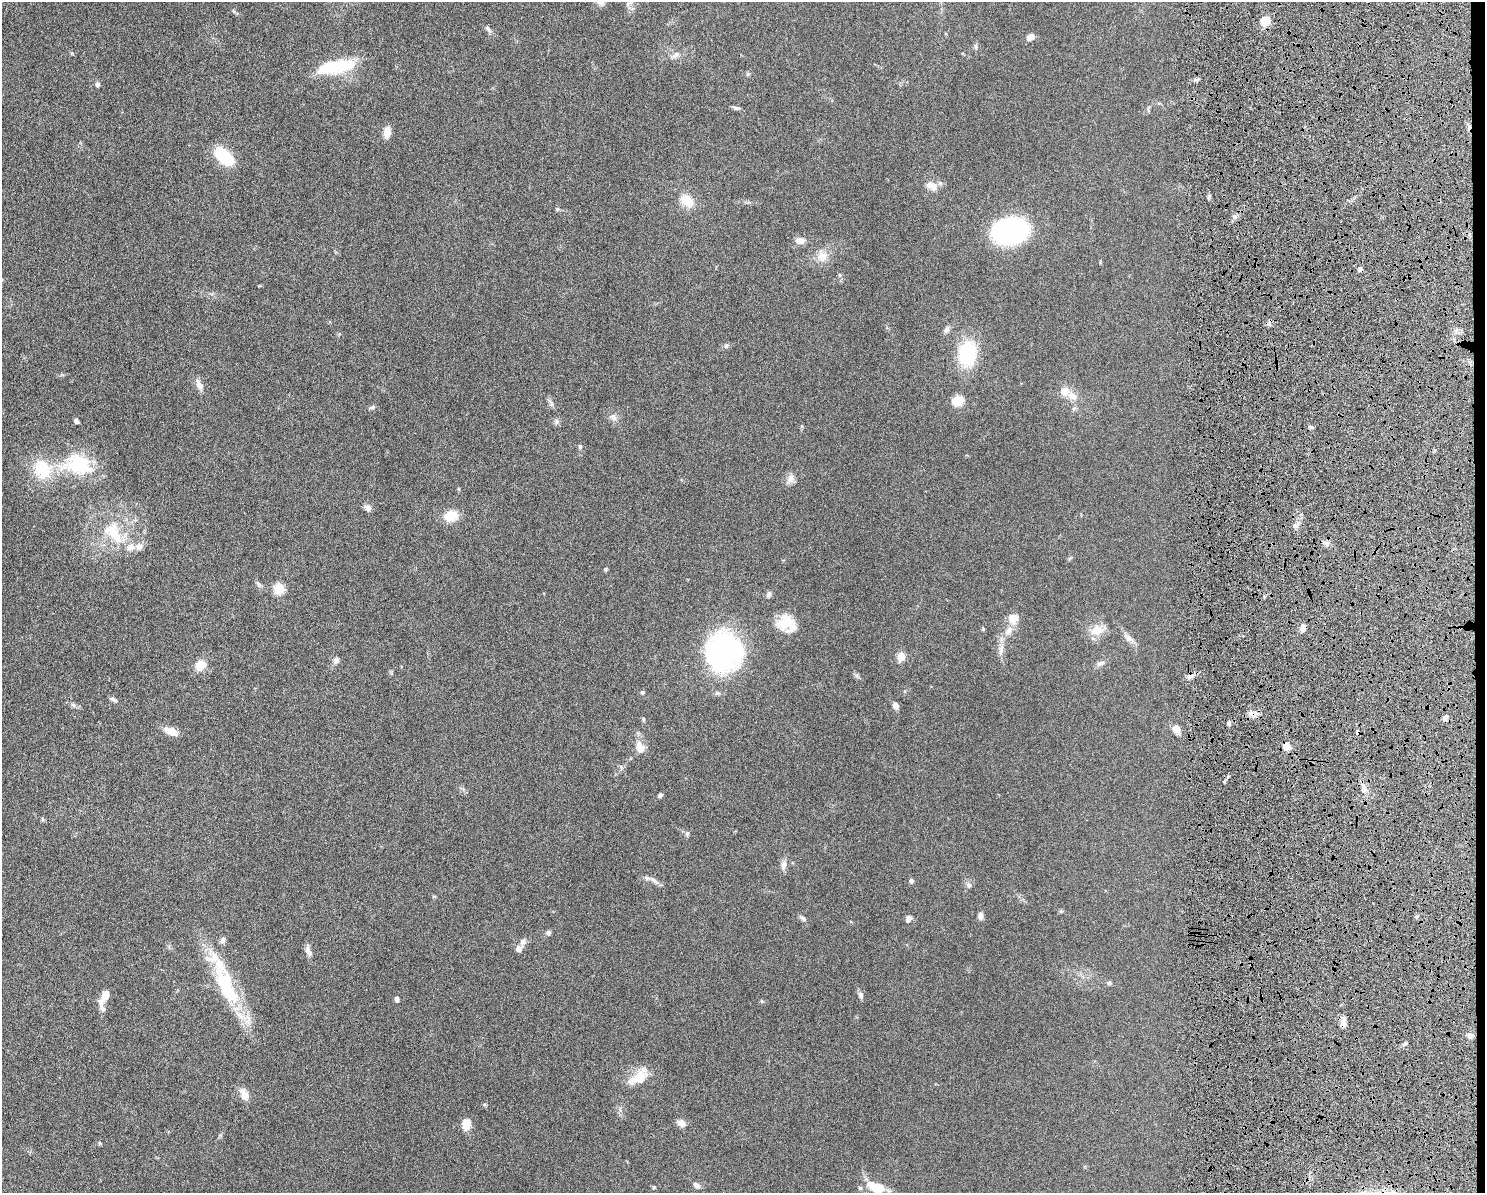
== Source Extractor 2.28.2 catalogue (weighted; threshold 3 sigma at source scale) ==
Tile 6 of 3 x 4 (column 3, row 2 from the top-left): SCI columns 3104-4586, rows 2392-3582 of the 4818 x 4785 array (HDU 1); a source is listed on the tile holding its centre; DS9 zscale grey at full resolution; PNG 1487 x 1195 px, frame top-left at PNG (2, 2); no overlay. Shown black and unused: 1% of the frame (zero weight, under 6 of 12 exposures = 3% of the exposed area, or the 3 px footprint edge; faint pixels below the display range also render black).
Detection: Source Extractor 2.28.2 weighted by HDU 2 'WHT'; one run over the whole footprint, this tile lists its part. Background 0.0865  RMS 0.0047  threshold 0.0191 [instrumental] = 3 sigma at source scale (4.09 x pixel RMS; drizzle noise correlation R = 1.36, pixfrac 0.8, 0.05/0.05 arcsec/px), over >= 5 px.
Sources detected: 109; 4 cosmic-ray / hot-pixel residue — not listed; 3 inside a brighter listed object's ellipse — not listed separately; the other 102 listed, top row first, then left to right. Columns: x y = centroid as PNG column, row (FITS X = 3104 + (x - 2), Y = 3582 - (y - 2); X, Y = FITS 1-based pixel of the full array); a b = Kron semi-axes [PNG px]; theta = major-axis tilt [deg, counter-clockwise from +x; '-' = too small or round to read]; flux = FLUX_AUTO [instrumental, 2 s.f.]
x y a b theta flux
234 11 6 4 -87 0.47
1265 21 10 8 55 6.9
488 29 11 5 -53 1.1
1030 37 8 6 33 2.3
976 46 7 5 86 0.81
675 55 11 5 48 1.3
337 67 46 15 10 20
748 74 6 5 - 0.58
1196 79 8 4 8 0.85
98 84 6 5 - 1
737 108 10 5 -13 0.88
387 132 10 7 80 4.7
224 156 16 9 -42 28
932 186 17 10 -20 3.4
687 201 14 9 -38 8.1
557 209 5 4 - 0.56
1010 231 22 16 11 90
800 240 11 8 0 2.6
822 256 16 15 - 4.8
840 275 6 5 - 0.6
946 330 10 6 61 1.5
1456 330 6 6 - 1.1
726 346 7 7 - 0.95
967 353 21 14 84 32
199 385 17 8 -64 2.6
1064 391 6 6 - 7
1072 396 15 10 -36 3.8
957 401 9 8 - 9.1
551 404 10 4 -77 0.94
372 407 9 4 18 0.82
613 417 12 7 -45 1.9
76 421 5 4 - 1.1
556 421 9 4 82 0.86
1310 427 6 4 -19 0.77
580 447 6 5 - 0.65
78 465 42 26 -9 24
790 479 15 8 65 2.4
368 508 10 7 -36 1.5
451 516 15 11 14 7.1
1296 526 8 6 0 1.3
114 533 33 18 -55 16
139 547 12 8 2 2.2
605 569 5 4 - 0.53
259 584 10 5 -53 1.1
279 589 6 5 - 26
769 594 8 6 72 1.1
1013 618 14 12 30 4.5
786 623 23 17 33 9.1
1303 628 8 5 77 2.5
983 629 4 4 - 0.46
1097 630 18 12 15 5.5
1008 631 15 9 48 3.6
1129 638 12 8 -40 2.3
1001 650 17 7 86 2.9
724 652 31 27 46 100
901 657 5 5 - 14
336 660 9 7 73 1.6
1100 663 13 6 27 1.4
200 665 11 9 37 6
642 692 5 5 - 0.61
112 699 9 5 -30 0.97
73 705 7 6 - 0.92
895 706 6 5 - 2.3
1253 714 11 8 -11 2.5
1445 717 6 5 - 1.4
1229 724 6 5 - 0.89
1176 729 8 7 - 3.8
171 731 18 8 -21 4.3
1287 746 7 7 - 4
640 747 17 11 -68 4.5
1364 789 10 7 -89 2.3
660 795 6 5 - 0.82
42 819 6 4 -71 0.49
687 833 7 5 57 0.95
783 865 14 7 81 1.9
654 881 16 5 -36 1.9
911 881 5 4 - 1.1
969 885 7 7 - 1.3
980 916 8 6 -82 1.6
803 918 8 5 -30 0.98
908 919 8 6 49 2
548 932 6 5 - 1
223 940 8 6 53 1.5
523 942 7 7 - 1.6
518 949 7 7 - 2
308 951 16 7 -72 2
1109 983 5 5 - 0.9
226 986 66 21 -64 33
105 995 10 7 70 3.6
861 995 9 6 -73 1.3
397 999 6 4 -80 1.1
103 1009 9 6 -56 1.2
1344 1020 14 5 82 2
1470 1036 7 7 - 1.5
640 1077 28 15 57 7.6
244 1094 16 9 -58 3.7
681 1123 9 7 -39 2.5
466 1124 14 10 79 4.2
697 1185 9 6 -42 1.5
654 1187 5 4 - 0.55
876 1187 17 9 -21 11
860 1188 5 5 - 0.66
Overlapping masked pixels (flux is a lower limit): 3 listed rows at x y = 1253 714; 1287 746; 1344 1020